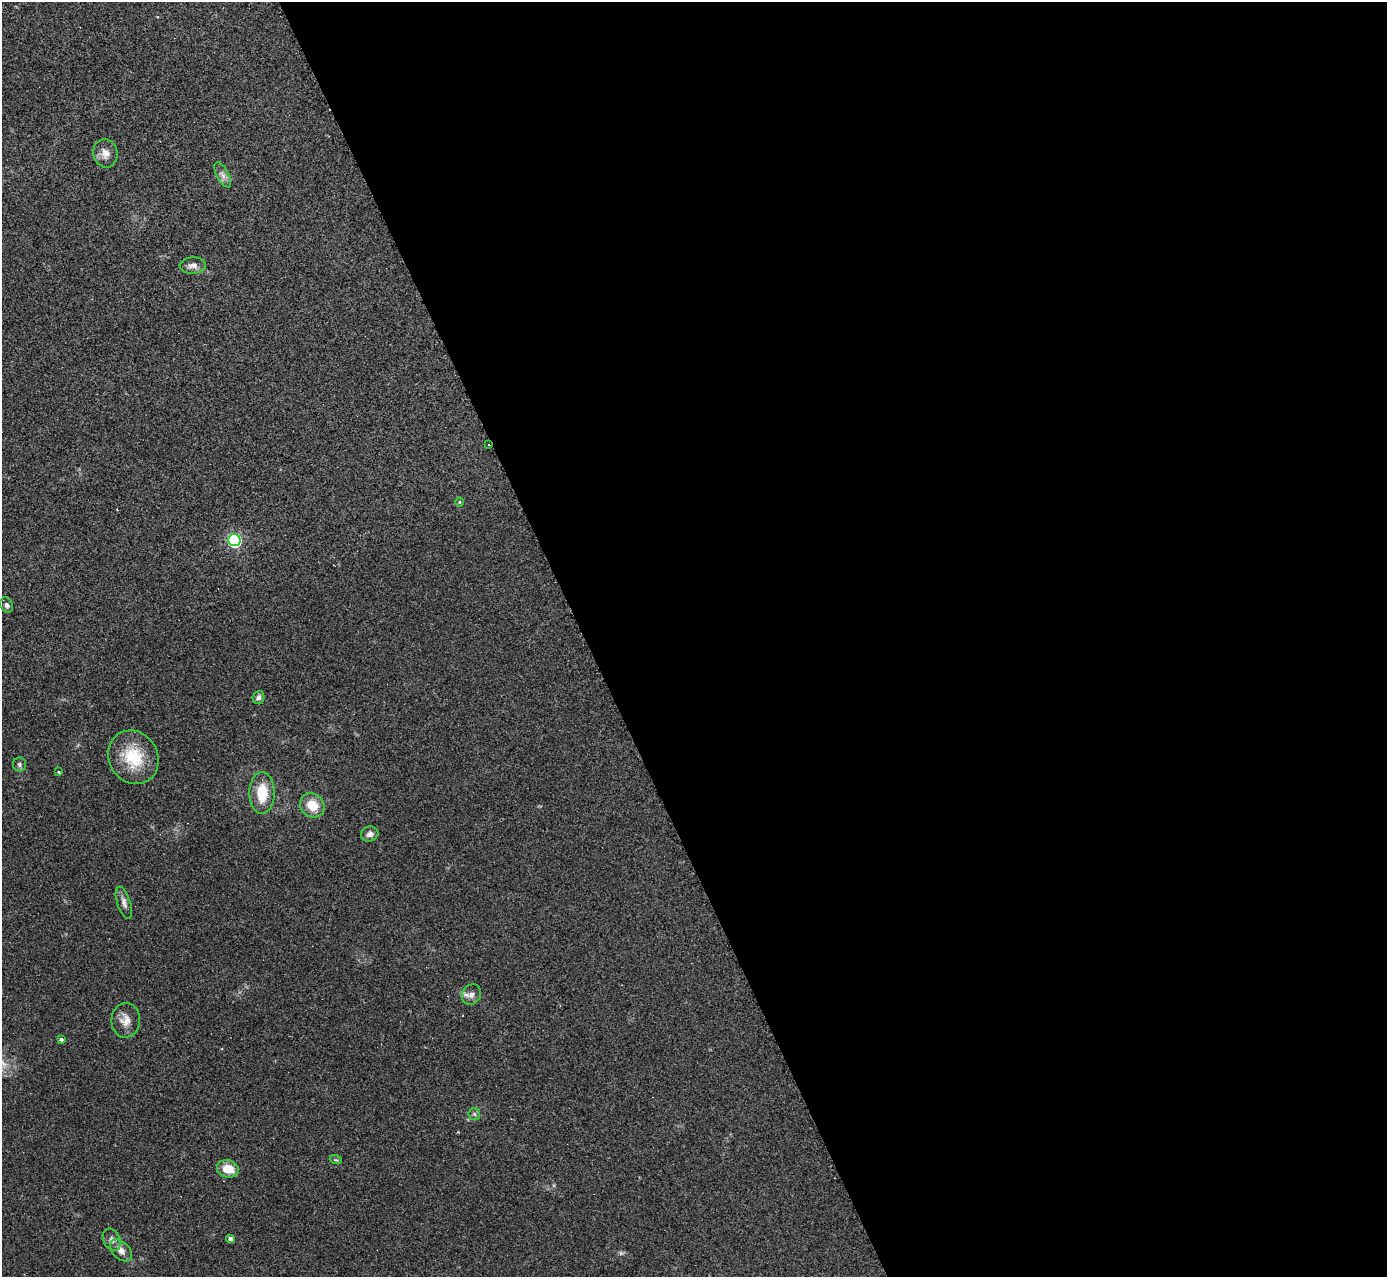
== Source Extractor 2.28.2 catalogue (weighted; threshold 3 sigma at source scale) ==
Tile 8 of 4 x 4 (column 4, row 2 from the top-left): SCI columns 4160-5544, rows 2701-3975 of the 5544 x 5527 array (HDU 1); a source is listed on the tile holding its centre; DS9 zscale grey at full resolution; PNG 1389 x 1279 px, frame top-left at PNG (2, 2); each listed source drawn as its Kron ellipse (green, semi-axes under 4 px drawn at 4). Shown black and unused: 58% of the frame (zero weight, under 2 of 3 exposures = <1% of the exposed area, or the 3 px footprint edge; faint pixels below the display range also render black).
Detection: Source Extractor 2.28.2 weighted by HDU 2 'WHT'; one run over the whole footprint, this tile lists its part. Background 0.0836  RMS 0.0078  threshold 0.035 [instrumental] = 3 sigma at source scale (4.5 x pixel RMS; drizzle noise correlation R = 1.50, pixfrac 1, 0.05/0.05 arcsec/px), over >= 5 px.
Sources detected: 26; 1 too faint to see at this stretch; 1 cosmic-ray / hot-pixel residue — neither listed nor drawn; the other 24 listed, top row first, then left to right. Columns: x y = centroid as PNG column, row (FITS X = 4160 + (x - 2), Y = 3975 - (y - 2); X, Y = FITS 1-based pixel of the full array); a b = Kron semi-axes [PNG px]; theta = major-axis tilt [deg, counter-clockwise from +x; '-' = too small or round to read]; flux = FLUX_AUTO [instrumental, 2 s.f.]
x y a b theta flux
105 153 14 12 -77 6.7
223 175 14 6 -62 3.7
193 265 13 8 2 4.5
489 445 2 2 - 0.61
459 502 5 3 - 0.62
234 540 6 6 - 110
7 605 8 6 -65 2.3
258 697 6 6 - 2.6
133 757 28 24 -57 32
19 765 7 6 - 1.9
59 772 3 3 - 2.6
262 793 21 12 89 20
312 805 13 11 -48 14
370 834 9 7 18 3.5
124 903 16 6 -71 3.7
471 994 11 9 52 4.1
126 1020 17 14 86 8.2
61 1039 4 3 - 1.9
474 1114 6 6 - 1.5
336 1160 6 3 -17 0.98
228 1169 11 8 -16 14
230 1239 4 4 - 3.4
112 1240 12 8 -61 3.7
121 1250 13 8 -45 5.8
Overlapping masked pixels (flux is a lower limit): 1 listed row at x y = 489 445